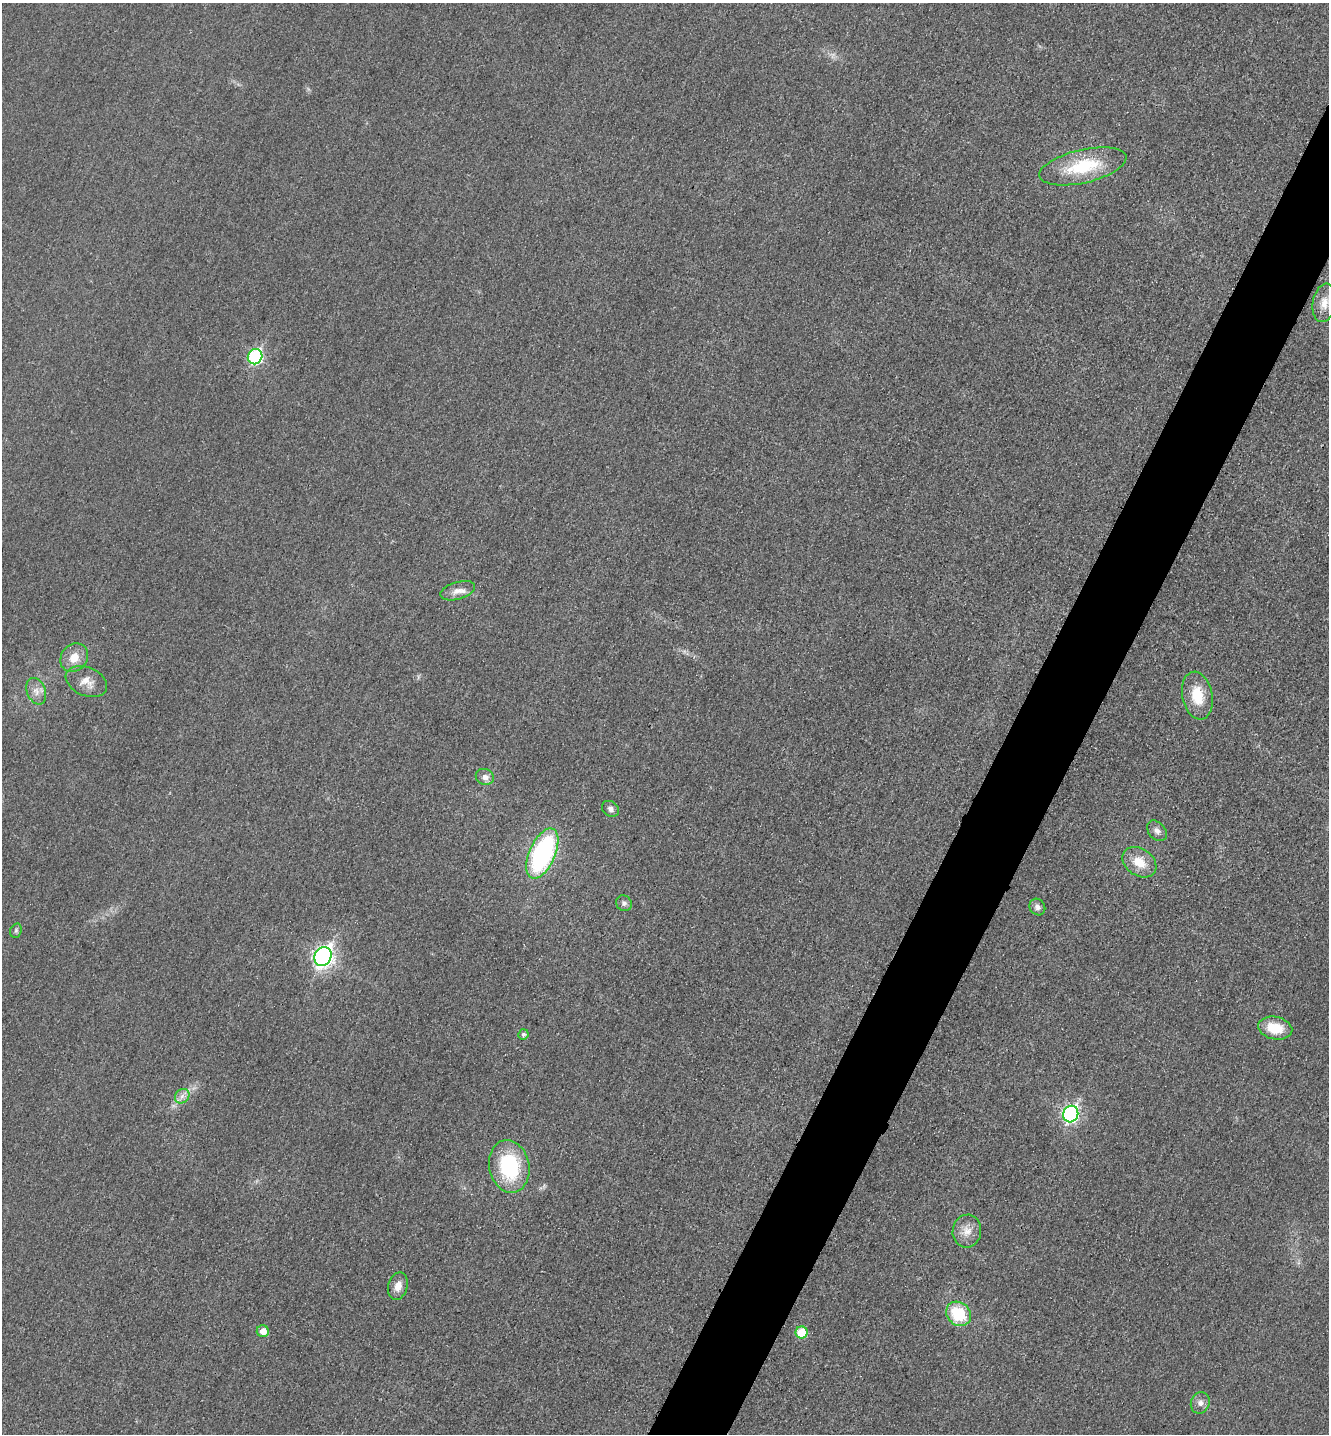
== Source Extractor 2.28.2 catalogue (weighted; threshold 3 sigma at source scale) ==
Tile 10 of 4 x 4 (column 2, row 3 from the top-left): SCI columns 1494-2820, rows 1454-2885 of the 5778 x 5772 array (HDU 1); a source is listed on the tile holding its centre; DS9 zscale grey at full resolution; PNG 1331 x 1436 px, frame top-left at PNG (2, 3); each listed source drawn as its Kron ellipse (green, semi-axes under 4 px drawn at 4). Shown black and unused: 5% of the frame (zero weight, under 3 of 4 exposures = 2% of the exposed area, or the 3 px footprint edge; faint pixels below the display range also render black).
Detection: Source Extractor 2.28.2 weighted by HDU 2 'WHT'; one run over the whole footprint, this tile lists its part. Background 0.0185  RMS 0.0056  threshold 0.0254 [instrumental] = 3 sigma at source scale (4.5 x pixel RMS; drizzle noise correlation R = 1.50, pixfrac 1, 0.05/0.05 arcsec/px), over >= 5 px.
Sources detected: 28; all 28 listed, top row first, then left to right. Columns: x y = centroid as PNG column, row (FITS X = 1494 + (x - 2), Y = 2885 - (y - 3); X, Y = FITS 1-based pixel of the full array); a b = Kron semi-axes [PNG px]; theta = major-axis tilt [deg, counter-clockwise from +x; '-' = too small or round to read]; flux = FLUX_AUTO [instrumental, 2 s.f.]
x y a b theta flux
1083 166 44 16 13 32
1324 303 19 11 80 7.2
255 357 8 7 - 79
458 591 18 8 16 5
74 658 15 13 51 8.1
86 681 21 14 -23 7.2
36 691 14 9 -68 4.6
1197 696 24 15 -78 16
485 777 9 8 - 3.4
610 809 9 7 -38 2.3
1157 831 12 8 -48 2.8
542 854 27 13 66 100
1139 862 18 13 -34 11
624 903 8 7 - 1.9
1037 907 9 7 -52 2.4
16 931 7 5 70 1.2
323 957 10 8 62 240
1275 1028 17 11 -11 15
523 1034 5 5 - 1.4
182 1096 8 6 45 2.7
1071 1114 8 7 - 120
509 1166 26 20 -78 45
967 1231 16 14 81 6.8
398 1286 14 9 74 5.2
959 1314 13 11 -43 25
263 1331 6 6 - 5.3
802 1332 6 6 - 15
1200 1403 11 9 70 3.2